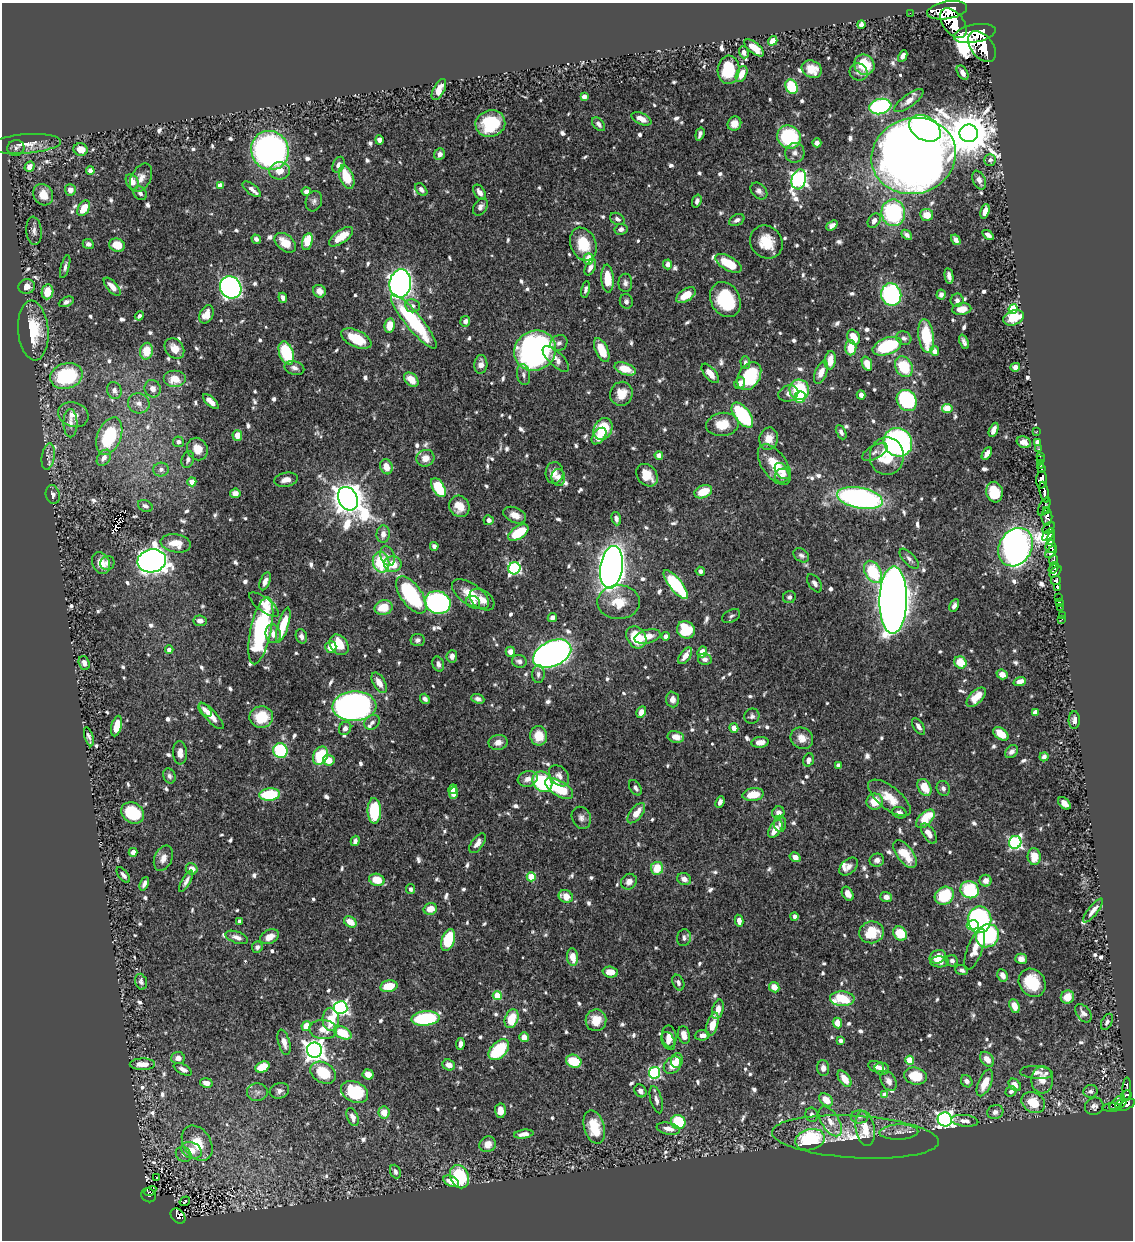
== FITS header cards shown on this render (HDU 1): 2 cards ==
NAXIS1  =                 1131
NAXIS2  =                 1238

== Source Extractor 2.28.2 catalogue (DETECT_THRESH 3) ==
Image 1131 x 1238 px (HDU 1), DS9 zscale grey, 1 PNG px = 1 image px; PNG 1135 x 1242 px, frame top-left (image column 1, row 1238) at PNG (2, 3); each listed source drawn as its Kron ellipse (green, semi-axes under 4 px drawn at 4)
Background 0.607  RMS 0.0091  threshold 0.0274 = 3 sigma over >= 5 px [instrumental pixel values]
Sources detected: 934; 1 with non-positive FLUX_AUTO (blend fragments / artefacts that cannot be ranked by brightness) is neither listed nor drawn; of the other 933, the 500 brightest by FLUX_AUTO listed and drawn (433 fainter detections omitted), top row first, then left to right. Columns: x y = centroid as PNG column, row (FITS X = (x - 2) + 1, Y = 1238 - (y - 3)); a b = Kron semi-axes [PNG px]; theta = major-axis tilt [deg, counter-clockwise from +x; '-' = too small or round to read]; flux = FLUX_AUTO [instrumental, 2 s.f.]
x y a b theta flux
947 10 20 8 10 3500
910 13 2 2 - 5.4
953 23 17 10 -53 3600
861 25 4 4 - 3.7
975 33 21 9 11 3700
773 41 5 4 - 8.5
982 47 17 11 -53 3100
754 48 12 5 -40 11
744 52 6 4 -72 3.3
903 56 6 4 63 3.2
864 65 10 10 - 21
812 69 10 8 -27 10
728 70 14 11 88 29
859 72 9 8 - 2.6
963 73 8 5 -58 3.5
742 74 8 5 66 7.5
791 87 7 6 - 36
439 89 11 5 63 7.6
584 97 4 4 - 7.2
909 100 17 6 36 6.3
880 107 11 7 12 89
641 119 10 5 -25 6.6
490 124 15 13 18 38
599 124 8 5 -50 2.9
734 124 7 6 - 5.9
925 128 17 11 -31 200
969 133 9 9 - 2700
700 134 7 4 74 2.6
789 137 12 11 - 54
379 140 5 4 - 3.3
817 143 4 4 - 3.4
26 144 35 9 4 9.7
16 148 8 8 - 2.4
81 149 7 6 - 7.7
270 150 20 18 -64 230
795 153 10 9 - 3.6
440 154 6 5 - 3.4
914 156 42 38 16 1500
990 160 6 6 - 2.3
338 165 8 5 67 2.9
30 167 5 4 - 5.3
90 171 4 4 - 6.1
279 171 10 8 10 8
347 177 12 6 -68 19
141 178 15 9 62 5.5
799 179 10 7 74 210
979 180 10 6 -65 3.1
132 182 8 6 -61 6.6
220 186 4 4 - 6.5
252 189 11 5 -38 2.9
70 190 5 5 - 4.6
421 190 7 5 -48 2.7
306 191 4 4 - 2.6
759 191 9 7 -45 2.9
479 192 8 5 -57 3.9
140 193 7 6 - 2.3
43 195 11 9 -55 9.7
314 201 10 8 71 2.4
697 201 6 4 73 2.4
480 207 9 6 56 2.6
84 208 8 5 59 13
985 211 7 4 75 4.9
893 213 13 12 - 72
927 215 6 6 - 8.5
617 219 8 5 -29 2.3
737 220 8 5 26 2.7
874 221 8 5 54 3.3
832 225 6 4 38 2.9
621 229 6 5 - 2.6
34 231 14 7 -84 3.5
907 235 6 4 -42 2.3
988 235 6 4 -35 2.7
341 237 14 6 36 14
256 239 5 4 - 2.3
956 240 6 4 -59 3.3
307 242 9 5 74 21
766 242 17 15 -48 16
285 243 12 8 -39 12
88 244 6 4 -23 2.4
583 244 17 12 -68 20
117 245 8 6 -21 12
588 259 6 4 89 12
728 263 14 7 -30 18
668 264 5 4 - 4
65 267 12 4 75 2.3
590 267 8 5 64 3.8
949 276 8 4 -80 2.8
608 279 14 6 -87 16
400 283 14 10 82 420
625 283 9 7 -90 2.5
27 286 8 7 - 4.7
112 287 11 5 -48 6.1
231 287 11 10 - 260
585 289 8 4 80 2.2
319 291 6 6 - 5.1
48 292 7 6 - 13
941 294 5 4 - 3.2
686 295 11 6 33 11
891 295 11 10 - 110
283 298 5 3 - 2.5
725 300 18 14 -61 49
957 300 7 6 - 2.1
626 301 7 6 - 2.2
66 302 8 4 25 2.1
412 306 7 6 - 3.1
962 309 9 6 8 6
1013 309 5 4 - 32
207 314 9 6 65 9.6
139 316 5 4 - 2.1
1013 318 11 7 24 16
414 321 34 8 -50 62
465 321 5 5 - 3.1
390 325 7 5 80 12
33 330 30 15 -85 25
926 336 17 7 -81 30
853 337 8 6 -65 12
904 338 8 6 -22 2.3
356 339 16 8 -25 19
964 342 8 3 -68 2
559 343 9 7 33 2.6
887 346 15 8 20 49
851 348 7 5 -89 14
174 349 11 8 -52 8.8
602 350 13 6 -66 16
146 351 8 6 79 14
535 351 21 19 34 260
935 351 5 4 - 5.8
286 353 12 7 -70 38
556 359 17 7 -44 5.8
830 360 9 5 82 8.3
745 362 6 5 - 2.2
481 364 9 6 84 5.1
867 364 7 5 -69 9.6
904 367 11 8 -59 25
1015 367 5 4 - 4.2
294 368 10 7 -15 3
625 369 11 6 -20 14
821 372 12 6 69 5.2
710 373 12 5 -50 7.8
524 375 11 6 -80 2.3
66 376 16 12 14 57
749 376 15 10 58 40
175 379 11 8 0 11
411 380 8 5 -46 9.6
740 383 6 5 - 3.9
153 389 9 8 - 4.5
114 390 9 7 -70 3.9
799 390 10 10 - 41
788 393 10 8 16 3.5
621 394 12 11 - 12
861 395 4 4 - 3.7
800 397 6 5 - 16
907 400 11 9 -54 69
211 402 10 4 -43 5.5
139 403 11 10 - 4.7
947 408 5 4 - 17
73 415 15 12 -19 7.5
742 415 14 7 -52 57
70 423 14 7 -89 3.8
722 424 16 11 8 14
603 429 11 9 60 31
994 430 7 4 67 4.7
1037 431 3 2 - 6.3
841 432 7 4 -65 2.2
237 435 5 5 - 8.3
109 436 19 12 69 39
599 436 9 5 52 6.9
769 439 11 9 77 7.9
178 442 5 5 - 2.1
898 442 15 14 - 180
1024 442 7 5 -21 3.8
1038 443 4 3 - 4.1
197 449 11 10 - 7.8
1039 449 2 2 - 6.3
875 452 14 6 29 3.1
987 454 7 4 60 4.5
659 455 4 4 - 6.7
887 456 19 17 -90 25
1040 456 2 2 - 9.5
48 457 13 6 81 3.2
104 458 9 6 55 3.8
425 458 9 8 - 6.1
188 460 9 6 73 2.4
1041 460 3 2 - 13
774 465 23 12 -55 16
1040 465 3 3 - 21
386 467 8 6 -69 8.3
1042 469 4 3 - 20
161 470 8 7 - 2.6
782 471 9 6 -51 3.9
554 473 11 9 86 5.4
647 475 12 9 -51 11
782 476 7 7 - 3.8
558 477 8 7 - 3.2
286 480 12 7 11 4.3
1042 480 8 5 86 1100
192 482 4 4 - 6.6
438 487 10 5 -60 40
703 492 9 6 22 14
995 492 10 8 -81 20
1044 492 11 4 -78 690
235 493 5 5 - 4.8
53 495 9 7 -79 2.7
860 498 23 10 -11 180
348 499 12 9 -62 1500
145 506 8 5 -27 2.3
459 506 11 9 -57 11
1044 507 10 5 63 230
1046 510 3 2 - 58
515 515 12 7 -23 6.9
1047 517 8 5 -90 390
616 519 7 4 -74 3
489 520 5 5 - 3.8
1049 528 7 4 44 280
518 533 11 6 33 26
383 534 8 6 85 4.8
1048 535 7 4 48 410
1051 539 6 3 83 230
176 543 15 9 -10 11
434 546 4 4 - 2.8
1051 546 6 5 - 1100
1015 547 20 16 59 670
1051 552 7 3 46 640
801 555 8 6 -35 2.1
387 556 10 7 -72 3.3
909 559 13 5 -47 2.6
1053 560 5 3 - 230
152 561 14 11 12 770
381 562 10 8 -76 31
101 563 11 8 -65 8.5
107 563 7 7 - 2.3
393 564 9 8 - 11
611 567 21 11 82 680
514 568 6 6 - 95
1054 568 6 4 58 350
700 571 5 4 - 2.2
873 572 12 8 -61 33
1055 572 7 3 46 210
1056 580 5 4 - 230
265 581 9 5 68 4
815 583 10 6 -55 2.4
676 585 18 6 -51 63
1058 588 4 3 - 58
470 594 21 10 -35 15
411 595 21 10 -54 62
789 597 6 6 - 2.2
1059 597 3 3 - 9.5
482 600 13 9 -35 7.1
893 600 34 13 89 1400
473 602 7 6 - 3.3
619 602 21 17 1 16
1060 602 3 2 - 4
438 603 13 11 -19 140
264 605 18 7 -37 7.6
954 605 7 4 62 2.4
384 607 9 7 14 15
1060 607 2 2 - 4.9
1062 615 2 2 - 2.1
731 616 10 6 30 2.1
552 617 5 4 - 3.3
1062 619 3 2 - 2.8
200 621 6 5 - 4
283 625 18 5 73 21
686 630 9 8 - 35
261 631 34 10 78 99
273 634 9 7 -76 5.1
301 636 7 5 -71 2.8
648 636 13 7 13 7.6
666 636 4 4 - 3.3
636 637 12 9 -55 28
418 640 7 6 - 2.4
339 645 11 8 -52 18
331 647 6 5 - 10
169 649 4 4 - 3
510 652 5 4 - 6.1
702 652 5 4 - 8.2
552 654 20 12 25 420
452 656 6 5 - 3.3
685 656 9 5 55 6.1
705 659 7 5 -13 3
519 661 7 6 - 2.9
960 662 6 5 - 15
84 663 7 5 -71 2.8
438 664 8 5 -69 2.8
538 674 9 6 87 2.1
1002 674 6 4 -21 4.5
1020 681 6 4 20 5
379 683 11 6 -61 6.7
976 697 12 6 45 11
425 699 5 4 - 2.7
478 699 7 4 -21 2.1
672 699 8 6 -86 3.9
354 706 22 15 2 290
205 710 8 5 -43 3.3
641 712 6 5 - 5.2
1035 712 4 4 - 7.4
211 716 17 5 -47 8.7
752 716 8 7 - 2.2
261 717 12 10 11 21
1074 720 9 5 89 2.6
372 722 8 6 34 2.3
117 726 10 5 77 11
918 726 9 5 -57 3.2
345 728 7 6 - 3.4
734 728 5 4 - 6.4
1001 734 8 5 -37 12
539 736 9 8 - 13
89 737 10 4 -73 2.3
676 737 8 6 -11 6.8
802 738 12 10 -31 6.8
498 742 9 7 10 4.4
760 742 8 5 7 5.4
280 751 7 7 - 66
1012 752 7 5 43 2.9
180 753 11 7 -87 5
320 756 10 7 66 28
1044 757 5 4 - 2.3
329 760 6 5 - 9.1
808 760 7 5 72 3.1
838 765 4 3 - 2.8
169 776 8 6 -68 2.1
559 776 12 8 -49 4.2
528 779 10 7 17 4.6
542 782 11 9 -51 60
924 787 9 6 -61 13
635 788 8 5 -57 2.3
943 788 7 6 - 2.4
453 789 5 4 - 6.5
559 789 16 7 -32 29
453 793 6 4 82 7.7
270 794 10 6 5 32
753 795 11 6 8 13
890 798 26 11 -39 13
720 802 6 4 68 2.4
875 802 8 8 - 13
1064 803 7 5 -43 5.9
374 811 13 6 -89 45
133 813 12 10 -35 32
636 813 12 6 52 8.3
778 813 6 6 - 3.8
899 813 7 5 -21 2.8
581 818 11 9 -65 3.3
925 819 11 6 45 21
780 824 8 6 -88 2.6
775 829 10 5 57 9.8
929 833 11 6 -57 6.1
355 841 5 4 - 2.3
1015 842 6 6 - 120
477 843 11 6 53 4.5
133 852 4 4 - 4.5
905 854 16 8 -52 18
795 857 6 4 -34 4.2
1034 857 8 6 -86 11
163 858 13 8 66 4.9
877 860 7 6 - 3
849 866 11 7 41 3.6
657 868 6 6 - 14
192 869 6 5 - 6
123 875 9 4 -51 2.2
531 877 4 4 - 23
684 879 7 6 - 3.5
377 880 8 6 -18 13
186 881 12 4 62 2.7
986 881 6 6 - 4.8
629 882 8 7 - 3.8
144 884 7 4 67 2.2
410 889 5 4 - 2.1
970 890 9 8 - 49
848 894 7 5 -57 4.4
566 896 7 6 - 10
944 896 10 8 37 32
886 897 6 5 - 3.4
430 909 7 5 16 8.4
1093 910 14 5 51 4.5
794 916 4 3 - 2.3
979 920 13 12 - 160
239 921 4 3 - 2.6
739 921 6 4 -79 4.8
350 922 7 5 -32 9.2
973 925 6 5 - 18
872 932 12 11 - 19
900 933 8 6 -43 19
987 936 12 11 - 81
237 937 12 5 -19 3.9
270 937 10 6 27 6.2
684 938 8 7 - 2.2
448 940 11 6 73 32
257 947 6 5 - 2.2
975 949 22 7 69 9.1
573 957 9 5 -83 8.1
938 957 8 6 26 9.8
1021 959 6 5 - 3.9
952 961 6 5 - 2.2
939 962 9 5 -3 4.3
962 970 6 5 - 2.5
610 972 7 5 -4 7.6
1002 975 6 5 - 4.6
141 982 8 5 -75 2.2
678 983 8 5 -66 2.2
1032 983 15 12 -51 25
389 986 9 5 12 18
774 987 5 5 - 7.5
497 995 4 4 - 23
1067 997 7 6 - 10
842 999 12 7 -3 26
1014 1006 7 5 -69 8.1
341 1008 7 6 - 170
718 1009 10 5 74 5.3
1083 1013 10 6 -53 3.3
426 1018 14 7 5 62
331 1019 11 8 -87 17
512 1019 10 6 69 18
596 1020 11 10 - 12
1107 1022 9 5 62 2.1
837 1023 5 4 - 8.6
712 1024 12 5 74 11
306 1026 5 4 - 11
323 1030 14 9 -6 8.8
343 1033 9 6 -27 22
684 1035 9 5 -78 6.6
702 1035 7 5 4 3.6
669 1036 11 7 -82 5.1
524 1037 5 4 - 5.1
840 1040 4 3 - 3.1
668 1041 9 6 -65 3.3
284 1042 13 5 -75 4.8
460 1044 6 4 83 3.1
314 1050 7 7 - 490
499 1050 12 7 47 42
178 1058 7 6 - 3.9
987 1059 8 6 -51 6.7
677 1060 7 6 - 6.5
910 1060 4 4 - 20
574 1061 8 6 -21 23
142 1064 13 6 1 6.7
449 1065 6 5 - 5
672 1065 10 7 44 12
262 1067 7 5 23 24
876 1067 8 5 -15 4
823 1068 8 6 -86 4.1
183 1069 10 5 -28 3.3
882 1069 7 6 - 3.1
1036 1072 16 6 -4 3.6
323 1073 13 10 -30 22
655 1073 6 5 - 86
368 1074 5 5 - 6.7
915 1076 11 8 -12 18
844 1079 9 5 -55 9.4
1042 1080 13 11 -87 7.4
888 1081 11 7 -61 4.3
967 1081 6 5 - 2.9
206 1083 6 4 -10 4.6
985 1083 14 6 66 10
1015 1085 7 5 -44 6.1
1127 1089 11 4 90 140
279 1091 10 8 18 2.8
640 1091 7 5 -53 2.5
1011 1091 6 5 - 2
1091 1091 7 6 - 2.1
257 1092 10 9 - 2.8
354 1092 14 10 -26 35
885 1095 4 4 - 7.5
1126 1095 5 3 - 160
656 1100 14 5 -75 3.3
826 1100 8 5 -43 9.4
1033 1103 12 10 -32 15
1116 1103 9 4 45 150
1121 1103 6 3 40 110
1127 1105 9 4 28 290
1094 1106 9 8 - 2.9
1112 1108 9 3 2 37
500 1111 7 5 -87 6.4
384 1112 6 5 - 8.2
995 1112 8 7 - 3
812 1115 7 6 - 2.6
353 1117 9 5 -69 4.3
859 1117 8 6 -2 2.3
945 1119 7 7 - 250
830 1121 17 8 -58 7.3
965 1121 13 6 -6 3.6
678 1122 7 7 - 35
594 1127 17 10 -74 20
668 1129 12 6 -11 5.9
865 1129 18 9 -81 13
899 1132 19 7 2 5
524 1134 10 4 8 4.1
855 1137 83 21 -3 36
810 1140 15 10 13 58
197 1143 19 13 -57 16
488 1144 8 7 - 5.5
191 1150 11 8 -23 7.7
184 1154 8 7 - 2.2
395 1172 7 5 -66 2.1
459 1177 12 9 -67 43
156 1178 3 3 - 3.8
451 1181 8 5 -26 7.2
150 1191 6 3 32 53
149 1195 7 6 - 72
185 1201 5 3 - 6
178 1216 9 6 -49 97
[433 fainter detections neither listed nor drawn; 1 non-positive-flux detection neither listed nor drawn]